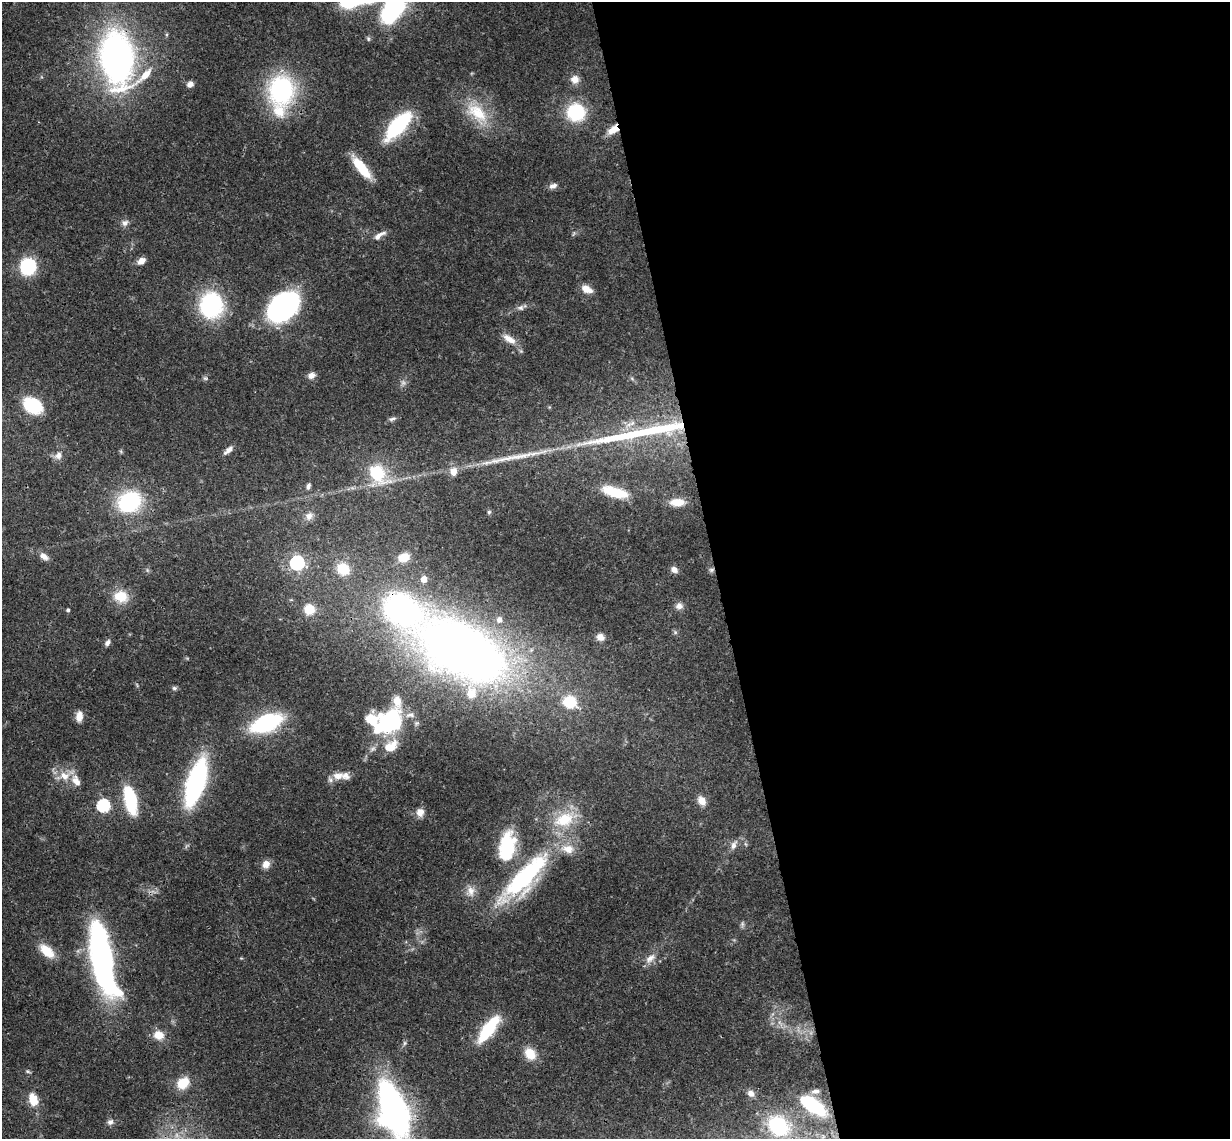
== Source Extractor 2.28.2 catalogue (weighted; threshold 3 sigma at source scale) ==
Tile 8 of 4 x 4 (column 4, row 2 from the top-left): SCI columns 3743-4970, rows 2539-3675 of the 5027 x 4964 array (HDU 1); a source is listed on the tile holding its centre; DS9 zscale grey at full resolution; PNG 1232 x 1141 px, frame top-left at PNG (2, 2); no overlay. Shown black and unused: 42% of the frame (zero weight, under 3 of 4 exposures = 6% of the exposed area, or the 3 px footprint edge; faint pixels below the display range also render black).
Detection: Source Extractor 2.28.2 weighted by HDU 2 'WHT'; one run over the whole footprint, this tile lists its part. Background 0.0431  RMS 0.0028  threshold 0.0128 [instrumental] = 3 sigma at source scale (4.5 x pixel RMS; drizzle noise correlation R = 1.50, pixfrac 1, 0.05/0.05 arcsec/px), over >= 5 px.
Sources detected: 102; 1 too faint to see at this stretch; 2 inside a brighter object's white glare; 2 long thin detections or spike segments (spike, bleed or trail) — not listed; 10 inside a brighter listed object's ellipse — not listed separately; the other 87 listed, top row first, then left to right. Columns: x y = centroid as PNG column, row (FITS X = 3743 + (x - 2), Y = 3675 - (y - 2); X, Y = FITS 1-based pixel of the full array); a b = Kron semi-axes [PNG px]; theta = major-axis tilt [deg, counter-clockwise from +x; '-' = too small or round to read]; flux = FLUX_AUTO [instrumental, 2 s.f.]
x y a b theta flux
350 2 26 11 8 18
393 9 24 14 54 52
117 57 36 21 -83 140
145 75 34 9 43 6.5
575 79 11 10 - 2.4
190 84 7 6 - 1.4
281 90 31 25 87 38
576 112 18 17 - 18
477 113 38 20 -45 12
398 124 35 15 46 22
613 130 15 9 33 3.6
361 168 27 8 -51 8.9
553 186 11 7 17 1.4
125 223 9 8 - 1.3
379 235 17 6 34 1.9
141 261 7 6 - 2.5
28 266 12 11 - 22
587 289 14 8 -27 2.7
211 305 19 17 81 42
283 308 33 23 41 54
520 308 10 7 20 1
509 339 19 9 -32 3.3
311 375 8 7 - 1.7
205 378 6 5 - 0.51
33 405 16 12 -26 17
392 419 11 5 24 0.84
228 450 14 6 41 1.5
58 455 11 9 53 1.8
453 472 10 8 88 2.6
377 473 26 17 -49 13
308 486 9 5 72 0.84
614 492 33 12 -16 9.3
129 502 17 14 29 35
677 502 17 8 0 4.5
489 512 6 4 45 0.46
309 516 12 10 42 2
44 556 11 7 -31 1.8
404 557 13 9 18 4.8
297 563 6 6 - 64
343 569 12 10 -37 8.3
674 570 8 7 - 1.5
711 570 7 5 15 0.69
424 579 7 7 - 2.4
121 596 17 14 -12 6.4
679 606 10 9 - 1.5
309 609 8 8 - 7.2
68 610 4 4 - 0.6
675 632 6 5 - 0.5
600 637 10 8 -31 2.1
107 643 8 6 52 1.1
462 650 82 50 -32 250
174 688 7 5 -1 0.57
569 702 12 11 - 11
79 716 12 7 82 2.5
389 722 35 22 39 32
266 723 23 12 23 40
391 746 23 14 33 6.1
64 776 14 11 -12 4.1
338 776 15 10 -2 2.9
196 782 33 12 71 69
130 799 24 9 -78 23
702 801 11 8 -56 2.5
103 805 6 6 - 39
420 812 11 9 76 2
564 819 29 18 20 10
734 845 14 7 63 1.5
507 847 29 15 80 20
266 864 10 9 - 2.1
524 878 72 20 47 46
471 891 15 10 -75 2.7
742 924 6 6 - 0.65
47 951 22 12 -42 5.2
650 958 16 8 37 2.3
102 959 55 15 -78 140
488 1029 29 10 53 17
159 1035 12 10 -11 3.8
404 1043 7 4 89 0.55
530 1054 14 10 -50 5.4
28 1071 7 5 -35 0.49
183 1083 12 10 43 6.9
815 1091 13 7 8 1.6
751 1093 9 8 - 1.6
33 1099 15 11 -74 4.8
813 1105 31 13 -35 20
393 1109 41 19 -73 130
110 1122 9 8 - 1.1
778 1126 29 23 -43 21
Overlapping masked pixels (flux is a lower limit): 5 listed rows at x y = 117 57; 613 130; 711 570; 102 959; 488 1029
Isophote crosses this tile's border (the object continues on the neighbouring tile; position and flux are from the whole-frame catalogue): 3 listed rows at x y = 350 2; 393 9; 393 1109